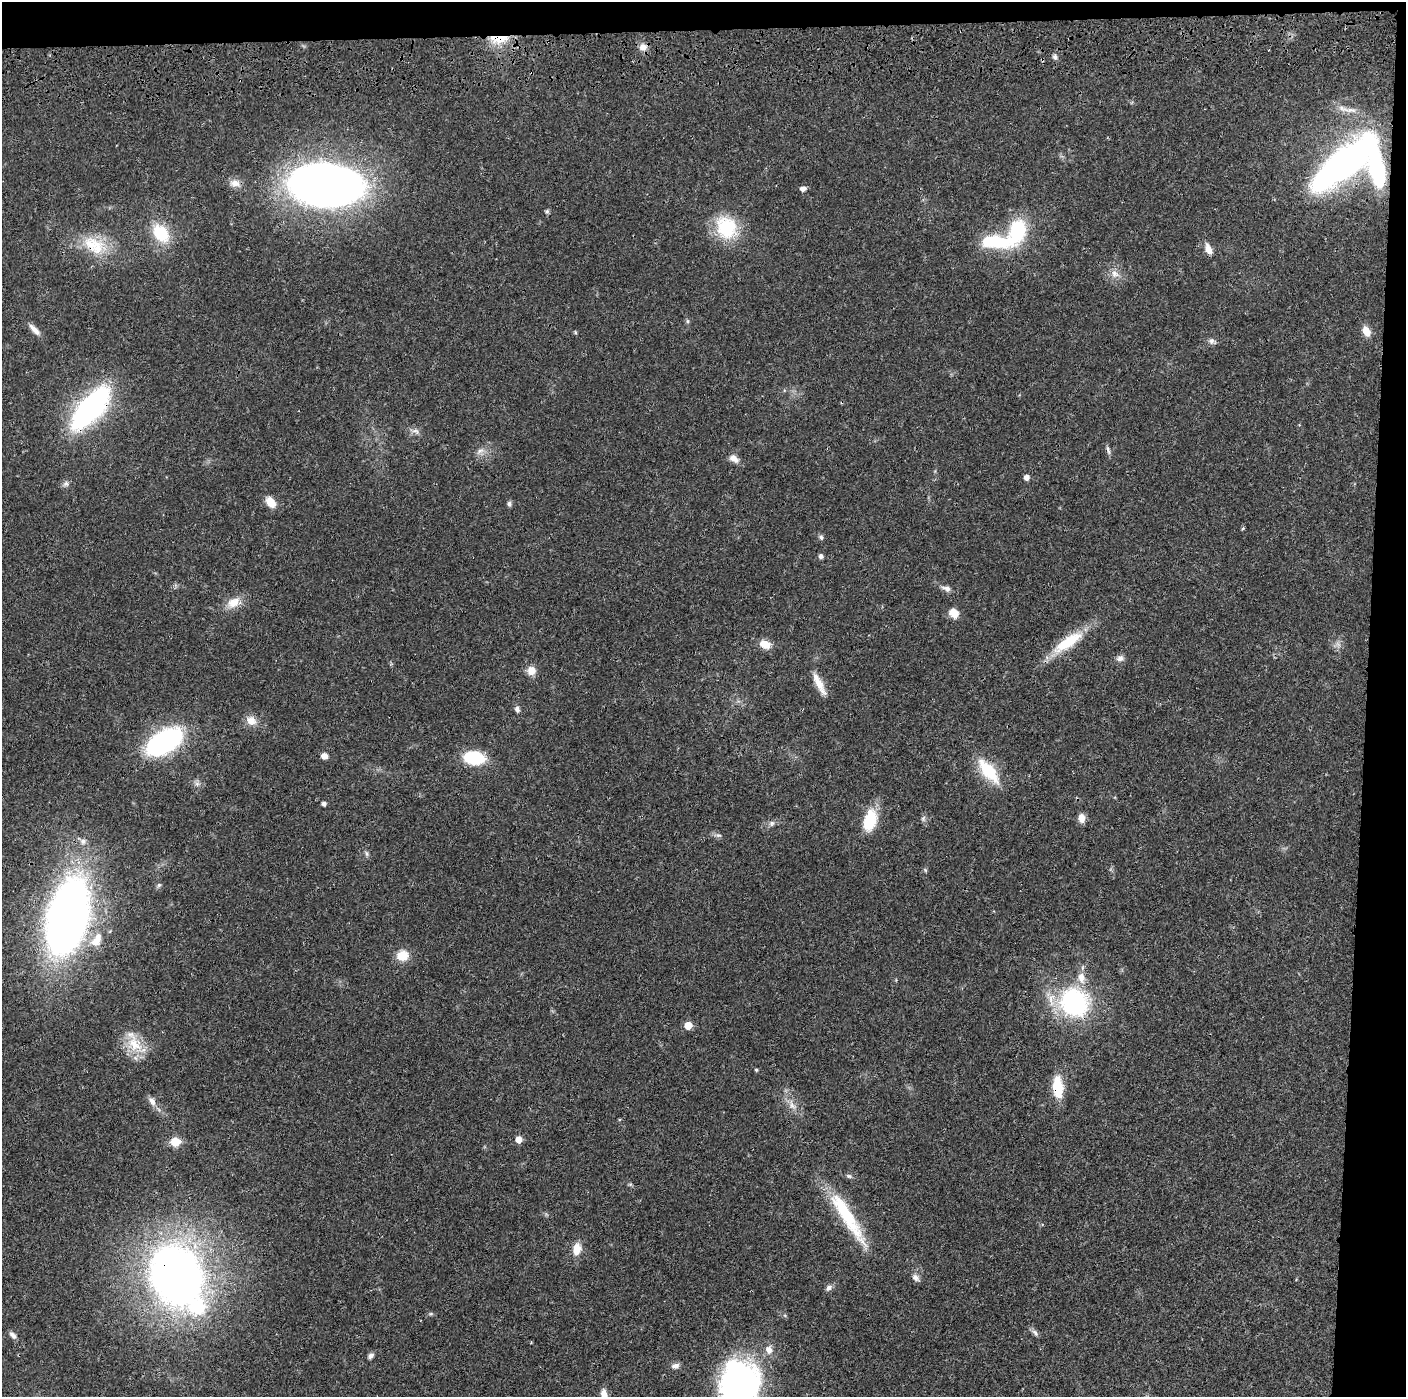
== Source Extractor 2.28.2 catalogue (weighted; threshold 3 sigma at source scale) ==
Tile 3 of 3 x 3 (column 3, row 1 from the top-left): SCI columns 2822-4225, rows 2908-4302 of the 4236 x 4418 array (HDU 1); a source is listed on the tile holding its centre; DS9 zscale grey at full resolution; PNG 1408 x 1399 px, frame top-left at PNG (2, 2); no overlay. Shown black and unused: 5% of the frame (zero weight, under 3 of 4 exposures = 6% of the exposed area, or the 3 px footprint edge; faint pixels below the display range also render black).
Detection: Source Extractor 2.28.2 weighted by HDU 2 'WHT'; one run over the whole footprint, this tile lists its part. Background 0.0183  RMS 0.0022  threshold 0.00972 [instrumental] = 3 sigma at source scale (4.5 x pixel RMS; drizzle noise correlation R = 1.50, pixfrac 1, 0.05/0.05 arcsec/px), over >= 5 px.
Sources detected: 87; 1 inside a brighter object's white glare — not listed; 3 inside a brighter listed object's ellipse — not listed separately; the other 83 listed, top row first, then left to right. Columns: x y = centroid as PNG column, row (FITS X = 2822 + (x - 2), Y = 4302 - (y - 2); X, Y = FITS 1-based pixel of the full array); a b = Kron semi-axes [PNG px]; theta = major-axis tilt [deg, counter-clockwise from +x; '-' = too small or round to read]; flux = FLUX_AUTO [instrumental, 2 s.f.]
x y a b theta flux
499 39 25 10 1 5
643 47 10 9 - 1.5
1055 57 7 5 -64 0.57
1351 110 19 6 -6 1.7
1345 162 57 19 38 110
1377 170 43 19 -76 17
235 183 15 9 -2 1.6
326 185 57 34 -5 160
803 188 5 5 - 1.1
547 211 6 5 - 0.34
726 227 31 25 -60 11
161 233 25 17 -51 7.7
996 242 44 14 -4 13
94 245 35 21 -34 8.2
1208 249 14 8 -70 1.7
1115 274 13 8 -26 1.5
687 321 6 4 -71 0.31
34 329 19 6 -47 1.4
1366 331 12 8 -65 2.2
1211 341 9 7 88 0.75
90 408 38 15 49 64
415 431 11 5 -15 0.85
1108 450 12 4 -72 0.6
480 451 11 6 22 0.96
734 459 14 9 -32 1.3
1026 477 5 5 - 1.1
66 484 9 7 44 0.71
271 502 14 9 -54 2.5
509 504 7 5 -90 0.49
821 537 7 5 -73 0.46
821 556 6 5 - 0.52
946 588 11 6 -22 0.97
234 603 20 13 21 2.9
954 613 11 9 -33 2.3
1068 642 44 14 35 8.4
765 644 10 8 -25 3.2
1120 658 9 8 - 0.95
531 671 11 10 - 1.8
819 684 31 8 -63 2.8
517 709 9 6 -72 0.72
251 721 14 11 -33 2
164 742 28 15 31 46
324 756 6 6 - 1.4
474 758 15 10 -7 14
988 771 33 13 -51 8.6
197 784 7 6 - 0.64
324 804 4 4 - 0.76
923 818 8 6 89 0.56
1081 818 10 8 -83 1.5
870 820 28 15 76 6.5
772 823 8 6 35 0.73
718 835 8 4 14 0.46
83 841 8 8 - 0.87
366 853 7 4 -71 0.4
925 870 6 4 -72 0.27
159 885 6 5 - 0.4
67 917 54 27 77 200
96 940 22 12 61 4
403 955 14 12 7 3.4
1074 1002 30 27 -57 30
688 1025 5 5 - 4.3
135 1044 27 19 -54 6
756 1070 4 3 - 0.28
1058 1087 23 11 -85 6.7
152 1101 14 8 -56 1.3
792 1105 14 7 -62 1.6
519 1139 5 5 - 2.2
175 1141 6 5 - 7.7
849 1176 8 5 -17 0.47
630 1184 6 4 -17 0.31
847 1217 80 14 -58 13
577 1249 13 9 81 2.8
176 1275 46 36 -69 160
916 1278 11 8 -46 0.96
829 1288 9 6 45 0.76
431 1314 6 4 -18 0.31
1035 1332 10 5 -53 0.65
13 1335 10 6 -43 0.8
769 1350 10 8 -70 1.5
371 1356 8 6 46 0.68
675 1366 11 7 9 0.9
740 1384 39 33 -87 70
604 1394 13 7 -80 1.7
Overlapping masked pixels (flux is a lower limit): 5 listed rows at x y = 499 39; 94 245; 90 408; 1058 1087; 176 1275
Isophote crosses this tile's border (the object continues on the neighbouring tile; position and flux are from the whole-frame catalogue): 2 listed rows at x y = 740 1384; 604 1394